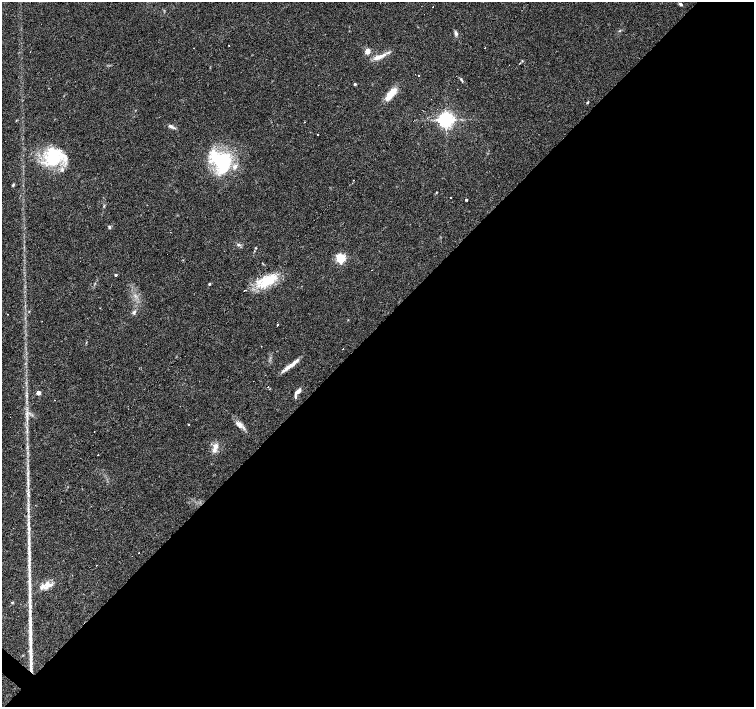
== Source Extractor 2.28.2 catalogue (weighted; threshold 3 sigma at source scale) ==
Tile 12 of 4 x 4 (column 4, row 3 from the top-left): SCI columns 4513-6016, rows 1637-3045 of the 6016 x 6022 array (HDU 1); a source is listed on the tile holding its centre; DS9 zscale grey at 2 x 2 block average (1 PNG px = mean of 2 x 2 image px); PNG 756 x 709 px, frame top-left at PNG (2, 2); no overlay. Shown black and unused: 54% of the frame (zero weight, under 3 of 4 exposures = <1% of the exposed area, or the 3 px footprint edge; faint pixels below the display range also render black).
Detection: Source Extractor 2.28.2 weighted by HDU 2 'WHT'; one run over the whole footprint, this tile lists its part. Background 0.038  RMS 0.0036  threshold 0.0164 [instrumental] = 3 sigma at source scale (4.5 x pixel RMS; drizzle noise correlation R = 1.50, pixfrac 1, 0.0396/0.0396 arcsec/px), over >= 5 px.
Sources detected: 76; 11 cosmic-ray / hot-pixel residue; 2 long thin detections or spike segments (spike, bleed or trail) — not listed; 12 inside a brighter listed object's ellipse — not listed separately; the other 51 listed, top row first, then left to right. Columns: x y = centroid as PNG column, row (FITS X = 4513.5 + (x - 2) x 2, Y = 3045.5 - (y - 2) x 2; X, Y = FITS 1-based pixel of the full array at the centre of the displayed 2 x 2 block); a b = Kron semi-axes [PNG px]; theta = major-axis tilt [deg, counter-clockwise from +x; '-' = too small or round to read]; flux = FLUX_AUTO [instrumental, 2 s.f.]
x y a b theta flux
680 4 5 3 - 1.4
424 14 2 2 - 0.49
456 33 6 4 -80 2.1
229 45 2 2 - 1.8
194 48 2 2 - 0.41
367 51 3 3 - 17
378 57 12 5 16 5.5
522 60 3 2 - 0.51
461 79 5 2 - 1.1
355 84 3 3 - 1
391 94 14 6 52 14
587 102 3 3 - 0.75
446 120 4 4 - 350
305 122 2 2 - 0.64
170 126 7 4 -19 2.6
52 158 20 19 - 41
221 162 31 20 -53 58
354 180 2 2 - 0.78
13 185 5 3 - 0.9
436 192 2 2 - 0.53
450 198 2 2 - 0.81
466 200 2 2 - 3.9
109 227 5 3 - 1.3
239 245 5 4 - 1.6
256 248 3 3 - 0.62
340 258 4 4 - 70
371 270 2 2 - 0.4
116 275 3 2 - 1.4
267 280 26 13 19 26
209 284 3 3 - 0.96
29 311 2 2 - 0.47
134 312 6 4 26 1.6
7 314 2 2 - 2.1
277 324 2 2 - 6
289 367 20 4 34 7.1
298 391 5 4 - 3.5
38 393 3 2 - 9
296 397 4 3 - 1.3
27 416 4 2 - 0.93
238 424 8 6 -17 3.5
215 447 13 5 73 5.4
98 455 2 2 - 0.82
28 473 8 2 86 2.2
28 494 5 3 - 1.7
28 523 6 2 67 1.4
29 529 5 3 - 1.6
29 556 18 3 -87 6.7
47 584 9 5 76 5.1
12 602 4 3 - 0.67
30 606 22 3 90 9
30 652 29 4 -88 12
Diffuse or blended objects may show on this block-average render without a row.